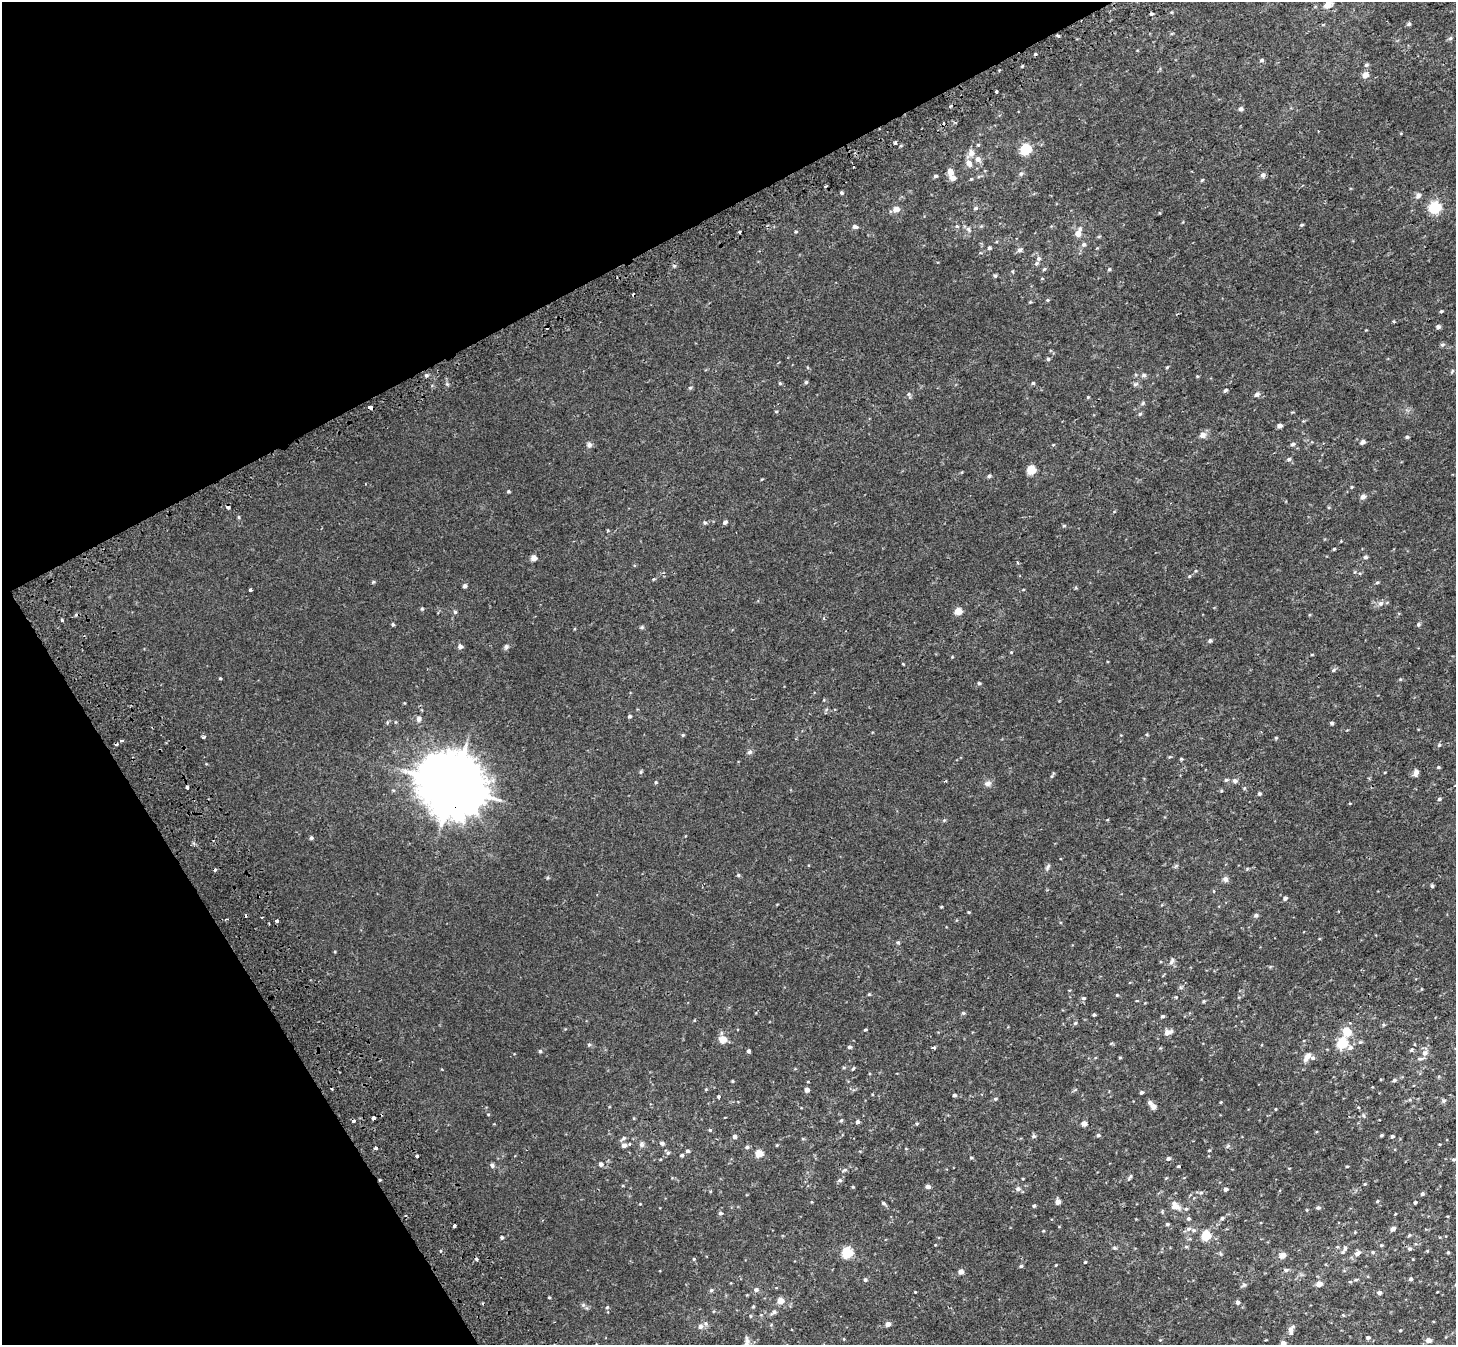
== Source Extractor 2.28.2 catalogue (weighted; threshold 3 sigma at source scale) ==
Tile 5 of 4 x 4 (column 1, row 2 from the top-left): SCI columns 92-1545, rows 2948-4290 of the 5984 x 5853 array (HDU 1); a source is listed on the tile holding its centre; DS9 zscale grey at full resolution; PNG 1458 x 1347 px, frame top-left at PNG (2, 2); no overlay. Shown black and unused: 26% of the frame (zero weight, under 2 of 3 exposures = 5% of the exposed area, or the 3 px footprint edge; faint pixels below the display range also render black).
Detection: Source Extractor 2.28.2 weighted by HDU 2 'WHT'; one run over the whole footprint, this tile lists its part. Background 0.00134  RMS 0.0026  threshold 0.0118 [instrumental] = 3 sigma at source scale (4.5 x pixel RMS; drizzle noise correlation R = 1.50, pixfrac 1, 0.0396/0.0396 arcsec/px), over >= 5 px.
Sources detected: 360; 16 cosmic-ray / hot-pixel residue — not listed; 9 inside a brighter listed object's ellipse — not listed separately; the other 335 listed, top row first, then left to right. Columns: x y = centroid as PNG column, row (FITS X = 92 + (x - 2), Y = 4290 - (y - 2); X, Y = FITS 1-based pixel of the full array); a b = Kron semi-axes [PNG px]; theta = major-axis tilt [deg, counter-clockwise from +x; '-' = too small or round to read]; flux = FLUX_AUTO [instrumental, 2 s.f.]
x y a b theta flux
1328 5 6 4 21 3.4
1409 24 5 5 - 0.48
1058 36 4 3 - 0.42
1450 38 6 5 - 0.48
1261 60 6 5 - 0.49
1366 65 6 5 - 0.49
1022 66 4 3 - 0.24
1365 75 5 5 - 2.4
996 92 3 3 - 2.1
1241 109 5 5 - 0.71
895 143 4 3 - 2
901 145 5 3 - 0.28
978 145 5 4 - 0.31
1026 149 6 5 - 22
971 153 10 7 55 2
978 159 7 7 - 1.4
969 163 11 7 -55 1.6
950 172 6 5 - 2.4
1021 174 7 6 - 0.64
1263 175 6 5 - 0.81
935 176 5 4 - 0.44
953 178 7 5 5 1.3
971 179 4 4 - 0.25
1202 180 5 3 - 0.27
841 193 4 4 - 0.39
1418 195 9 7 70 0.98
1435 207 6 6 - 32
975 208 7 5 40 0.52
896 209 7 6 - 1.8
1302 225 5 4 - 0.33
957 226 6 5 - 0.38
981 226 5 5 - 0.3
855 227 8 5 -4 0.73
969 229 10 5 -71 0.76
740 232 4 3 - 0.3
796 232 5 4 - 0.25
1078 233 14 8 71 2.1
1099 236 6 3 19 0.25
1084 245 7 6 - 0.69
989 248 5 5 - 0.46
1019 250 7 6 - 0.78
1038 258 6 5 - 0.62
1044 269 5 5 - 0.36
1109 269 5 4 - 0.36
1012 271 5 4 - 0.25
995 276 4 4 - 0.42
1047 300 5 4 - 0.3
1030 302 4 4 - 0.22
1441 311 4 4 - 0.32
1394 321 3 3 - 0.41
1438 327 5 5 - 0.71
1442 345 6 5 - 0.47
1048 359 5 4 - 0.37
1167 367 4 3 - 0.27
1452 371 7 3 54 0.31
426 375 6 4 19 0.45
1144 375 6 6 - 0.56
1197 376 4 3 - 0.23
806 382 5 4 - 0.46
780 383 5 4 - 0.3
1033 383 4 4 - 0.34
1135 384 8 5 17 0.58
690 388 5 4 - 0.35
1225 390 6 4 29 0.44
1257 394 8 6 34 0.8
909 395 8 5 -65 0.46
1088 397 4 4 - 0.24
1143 403 7 4 38 0.43
370 407 4 3 - 2.6
776 411 4 4 - 0.27
1140 414 6 4 45 0.36
1303 421 4 4 - 0.23
1279 426 4 4 - 1.1
1203 435 9 8 - 1.3
1407 437 5 4 - 0.37
1363 442 5 4 - 0.99
1292 444 6 5 - 0.51
589 445 8 7 - 0.78
1053 445 5 3 - 0.22
1289 459 6 5 - 0.58
1031 470 5 5 - 9.2
989 476 6 4 17 0.48
762 479 5 3 - 0.18
1352 487 4 3 - 0.24
508 491 4 4 - 0.32
1363 497 5 5 - 1.3
228 507 4 3 - 2.5
239 517 6 4 -89 0.29
725 522 4 4 - 0.72
705 523 6 4 -59 0.4
1064 526 5 4 - 0.33
1334 549 4 3 - 0.25
1365 557 5 5 - 0.55
534 558 4 4 - 2.3
1018 562 4 3 - 0.28
1355 572 6 4 89 0.29
1189 576 5 4 - 0.31
654 579 5 4 - 0.24
373 582 6 5 - 0.34
1377 582 6 4 45 0.37
465 586 5 4 - 0.69
250 590 3 3 - 0.52
1380 603 8 7 - 1
422 609 5 4 - 0.32
958 611 5 5 - 4.5
455 612 5 5 - 0.41
62 620 3 3 - 0.78
393 624 4 4 - 0.4
1418 624 5 5 - 0.44
642 627 7 5 16 0.4
574 629 5 3 - 0.18
1210 641 5 4 - 0.52
460 646 5 5 - 1.1
506 647 7 6 - 0.56
1011 652 5 4 - 0.24
1312 655 5 3 - 0.22
952 657 5 3 - 0.21
903 664 4 2 - 0.19
1333 670 7 5 28 0.49
220 678 4 4 - 0.25
1400 679 4 4 - 0.3
979 683 5 5 - 0.32
824 700 5 3 - 0.19
404 703 3 3 - 0.19
629 716 4 4 - 0.47
419 719 7 6 - 1
387 722 5 5 - 0.32
395 722 5 3 - 0.24
1332 723 4 4 - 0.42
1147 734 4 4 - 0.24
683 735 5 4 - 0.29
204 737 5 3 - 0.42
1276 738 5 4 - 0.26
122 740 4 3 - 0.34
1439 745 5 5 - 0.41
750 752 7 6 - 0.65
1170 757 5 3 - 0.23
1181 759 5 3 - 0.29
1438 767 5 4 - 0.29
641 772 6 5 - 0.32
1416 772 8 5 75 1.2
1051 776 6 4 65 0.35
1226 780 6 4 14 0.42
945 781 4 3 - 0.28
1235 781 7 6 - 0.74
656 782 5 4 - 0.3
988 783 10 7 17 1
453 786 20 18 -28 1600
187 787 4 3 - 1.7
1244 788 5 5 - 0.31
1221 791 4 4 - 0.27
1259 794 4 4 - 0.43
1439 799 5 4 - 0.48
1350 803 4 3 - 0.2
944 820 5 5 - 0.3
1107 820 4 3 - 0.18
311 838 4 4 - 0.53
1176 866 7 4 45 0.36
1048 867 10 5 63 0.64
738 875 5 5 - 0.33
1225 879 8 7 - 0.84
1432 886 5 4 - 0.37
1214 891 4 3 - 0.21
1285 898 5 5 - 0.64
941 907 3 3 - 0.23
969 912 4 3 - 0.23
1256 915 6 5 - 0.61
276 921 3 3 - 0.67
898 942 5 4 - 0.38
1172 961 11 6 66 0.84
1180 987 6 4 -47 0.4
1069 990 5 3 - 0.18
869 994 4 4 - 0.26
1117 995 4 4 - 0.26
1176 997 3 3 - 0.19
1083 998 6 4 -1 0.46
1137 1001 5 3 - 0.18
1204 1001 5 4 - 0.35
963 1013 5 5 - 0.36
1094 1015 4 3 - 0.39
1162 1016 4 4 - 0.5
1075 1023 5 5 - 0.4
1384 1025 5 5 - 0.32
865 1029 3 3 - 0.28
1168 1032 10 6 17 1.5
1347 1032 14 10 -68 3.6
723 1039 9 8 - 2.5
1360 1042 6 5 - 0.38
1111 1043 6 4 2 0.26
1342 1043 6 5 - 21
589 1045 6 5 - 0.36
849 1047 5 5 - 0.51
1350 1047 7 6 - 0.92
933 1048 4 3 - 0.57
1411 1050 5 4 - 0.35
540 1051 5 4 - 0.39
748 1051 4 3 - 0.6
1425 1053 8 7 - 1.2
1307 1057 13 7 59 1.7
1120 1058 4 3 - 0.26
844 1068 5 3 - 0.28
853 1069 6 4 50 0.3
1394 1080 5 4 - 0.52
732 1081 5 3 - 0.22
808 1082 4 2 - 0.17
706 1089 5 4 - 0.22
807 1090 4 4 - 1.2
1075 1090 6 4 20 0.33
1141 1092 4 4 - 0.48
954 1095 5 4 - 0.41
718 1096 4 4 - 0.53
995 1099 6 4 13 0.39
1444 1101 6 6 - 0.48
1221 1102 3 3 - 0.21
1153 1106 7 7 - 1.1
1275 1109 4 2 - 0.18
488 1114 4 4 - 0.23
1364 1115 7 3 -71 0.29
725 1117 3 2 - 0.16
374 1118 3 3 - 16
841 1120 5 4 - 0.37
858 1122 5 4 - 0.64
917 1124 4 3 - 0.33
1084 1124 4 4 - 2.1
710 1130 4 4 - 0.32
1098 1135 5 4 - 0.56
1382 1135 4 3 - 0.31
734 1136 5 4 - 0.91
1033 1136 5 5 - 0.51
1392 1136 4 3 - 0.5
623 1139 10 5 38 0.61
803 1139 5 3 - 0.24
662 1143 6 5 - 0.59
630 1144 4 3 - 0.32
642 1144 9 7 -78 0.77
1440 1144 4 3 - 0.19
624 1145 6 5 - 0.97
777 1145 4 3 - 0.2
1228 1146 7 3 38 0.38
747 1147 5 5 - 0.52
375 1148 3 3 - 2
1209 1150 4 3 - 0.22
687 1151 5 4 - 0.59
668 1153 6 5 - 0.45
759 1153 5 5 - 5.7
682 1155 5 5 - 0.38
417 1156 3 3 - 0.75
971 1158 5 4 - 0.31
1168 1158 5 5 - 0.57
1454 1159 6 5 - 0.41
601 1164 6 6 - 0.72
492 1165 6 5 - 0.64
1178 1166 3 3 - 1.5
1347 1166 3 3 - 0.23
844 1170 9 5 25 0.53
1130 1177 9 4 56 0.45
840 1180 6 5 - 0.59
1365 1184 4 4 - 0.23
623 1186 4 3 - 0.18
928 1186 5 4 - 0.96
853 1187 4 3 - 0.25
1018 1189 7 6 - 0.8
1225 1189 4 4 - 0.83
1201 1193 7 5 14 0.53
1422 1194 4 4 - 0.52
1377 1201 5 4 - 0.25
1058 1202 5 4 - 1.6
1415 1202 4 4 - 0.43
884 1203 6 4 -39 0.47
640 1204 3 3 - 0.17
1034 1206 4 4 - 0.4
1176 1206 15 10 -40 2.1
1318 1207 5 4 - 0.58
1307 1210 5 3 - 0.21
721 1213 5 5 - 0.57
1222 1218 5 4 - 0.49
1188 1219 5 5 - 0.48
1167 1224 5 5 - 0.41
455 1226 3 3 - 2
1189 1229 7 5 3 0.69
1393 1229 7 5 26 0.65
1043 1231 5 3 - 0.2
1355 1232 4 4 - 0.23
1409 1235 5 4 - 0.33
1206 1236 5 5 - 14
502 1237 4 4 - 0.43
1381 1245 5 4 - 0.3
1186 1247 6 4 0 0.35
1114 1248 5 5 - 0.44
1410 1249 6 5 - 0.53
1344 1250 14 5 62 0.84
1427 1251 5 3 - 0.22
1373 1252 5 4 - 0.36
1448 1252 4 4 - 0.29
847 1253 6 5 - 20
1357 1253 9 6 39 1.3
1221 1254 7 3 -71 0.28
1283 1255 6 5 - 1.8
694 1259 4 4 - 0.27
1413 1259 3 3 - 0.17
1085 1262 3 3 - 0.25
1056 1265 3 3 - 0.18
1021 1266 5 4 - 0.39
1286 1270 7 5 9 0.56
961 1272 5 4 - 1.6
1411 1279 5 5 - 0.44
865 1280 5 4 - 0.47
1356 1280 7 3 9 0.32
1319 1284 5 4 - 2.4
1244 1285 7 5 28 0.48
711 1290 6 5 - 0.42
756 1290 6 5 - 0.68
915 1292 3 3 - 0.18
1437 1292 3 2 - 0.17
1379 1293 5 5 - 0.74
747 1295 3 3 - 0.18
549 1297 3 3 - 0.27
780 1301 5 5 - 3.5
1238 1302 5 5 - 0.75
583 1305 7 5 -45 0.53
607 1307 5 5 - 0.35
753 1307 4 4 - 0.24
774 1312 10 6 34 0.78
761 1315 4 4 - 0.26
1343 1315 4 3 - 0.23
750 1316 5 3 - 0.25
888 1324 5 4 - 1.3
700 1326 6 6 - 0.94
1290 1329 15 6 48 1.1
1400 1330 3 3 - 0.22
1368 1338 4 4 - 0.59
844 1339 5 3 - 0.18
1160 1340 4 3 - 0.21
1429 1340 5 5 - 1.5
1283 1343 4 4 - 1.4
Overlapping masked pixels (flux is a lower limit): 4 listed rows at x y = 1058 36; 370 407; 228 507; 453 786
Isophote crosses this tile's border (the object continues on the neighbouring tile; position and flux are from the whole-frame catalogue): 1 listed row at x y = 1283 1343